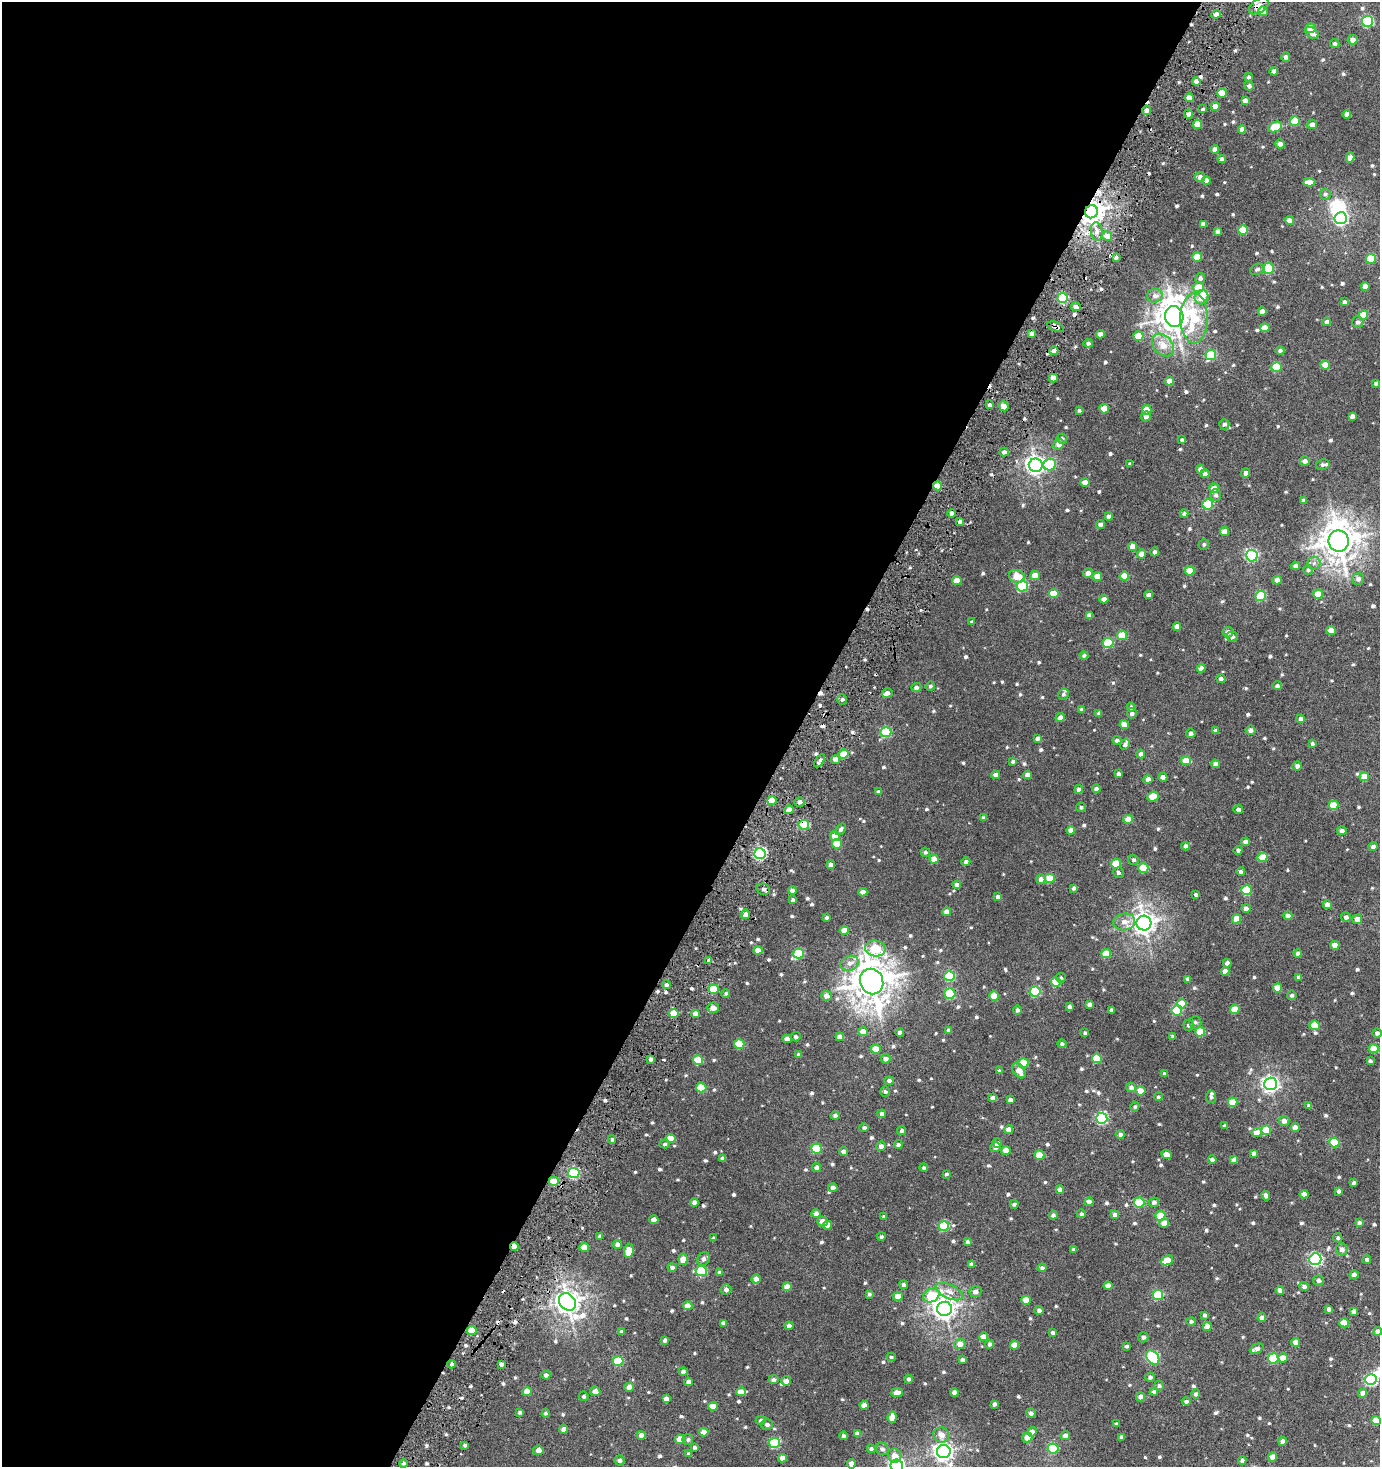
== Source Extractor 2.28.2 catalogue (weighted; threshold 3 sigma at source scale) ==
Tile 5 of 4 x 4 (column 1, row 2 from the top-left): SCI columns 195-1572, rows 2937-4401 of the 5967 x 5867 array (HDU 1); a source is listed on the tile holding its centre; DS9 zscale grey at full resolution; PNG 1382 x 1469 px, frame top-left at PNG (2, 2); each listed source drawn as its Kron ellipse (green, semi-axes under 4 px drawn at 4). Shown black and unused: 58% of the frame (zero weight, under 3 of 6 exposures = <1% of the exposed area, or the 3 px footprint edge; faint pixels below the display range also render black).
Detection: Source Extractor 2.28.2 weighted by HDU 2 'WHT'; one run over the whole footprint, this tile lists its part. Background 0.00437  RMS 0.003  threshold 0.0123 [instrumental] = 3 sigma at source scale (4.09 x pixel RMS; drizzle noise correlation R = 1.36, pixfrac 0.8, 0.0396/0.0396 arcsec/px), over >= 5 px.
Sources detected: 726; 2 inside a brighter object's white glare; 11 cosmic-ray / hot-pixel residue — neither listed nor drawn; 6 inside a brighter listed object's ellipse — not listed separately; of the other 707, all 500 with FLUX_AUTO >= 0.455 (the completeness limit of this list) listed and drawn (207 fainter detections not listed), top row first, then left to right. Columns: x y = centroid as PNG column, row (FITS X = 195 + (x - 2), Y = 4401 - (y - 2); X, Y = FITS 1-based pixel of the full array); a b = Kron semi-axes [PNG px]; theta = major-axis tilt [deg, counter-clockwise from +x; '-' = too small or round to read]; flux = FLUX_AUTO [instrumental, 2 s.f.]
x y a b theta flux
1259 6 11 6 34 1.8
1263 11 5 4 - 2.4
1216 14 4 4 - 1.2
1367 21 5 5 - 21
1311 28 5 5 - 3.6
1312 33 7 5 -34 1.8
1353 40 5 4 - 1.4
1335 43 5 4 - 0.52
1286 57 4 4 - 0.9
1274 71 4 4 - 1.4
1249 77 4 4 - 0.5
1196 81 4 4 - 1.2
1249 86 5 4 - 0.67
1222 93 5 4 - 4.1
1189 98 4 4 - 2.3
1245 100 4 4 - 1.3
1215 106 4 4 - 1.7
1203 109 4 3 - 0.48
1146 110 4 4 - 1
1188 114 4 4 - 0.91
1347 114 4 4 - 1.4
1295 121 5 5 - 4.3
1197 124 4 4 - 3.7
1312 124 5 4 - 1.1
1275 127 7 5 24 5.9
1242 129 4 4 - 1.4
1280 144 5 4 - 1.2
1215 149 4 4 - 1
1350 158 5 4 - 1.8
1222 159 4 4 - 1.1
1200 177 5 5 - 1.2
1206 180 4 4 - 1.3
1309 182 6 4 2 1.6
1325 194 5 5 - 0.56
1092 212 7 6 - 250
1341 218 6 6 - 43
1289 220 4 4 - 1.8
1203 224 4 4 - 1.2
1243 230 5 4 - 4.9
1097 231 9 6 -82 1.2
1218 231 4 4 - 0.82
1107 236 5 4 - 2
1116 257 4 3 - 0.49
1197 257 5 4 - 4.6
1371 259 5 5 - 6.1
1268 268 5 5 - 13
1257 269 7 5 20 0.6
1200 278 5 5 - 0.76
1365 286 4 4 - 1.7
1199 287 5 5 - 4.1
1155 296 8 7 - 1.2
1202 297 7 7 - 2.5
1063 298 5 5 - 15
1344 302 4 4 - 0.65
1076 307 5 4 - 0.98
1262 311 4 4 - 1.5
1363 315 5 4 - 4.2
1174 317 10 9 - 370
1194 318 25 13 90 11
1327 322 4 4 - 0.92
1358 322 6 5 - 0.73
1056 327 9 4 -21 0.89
1265 328 5 4 - 2.5
1032 334 4 4 - 1.1
1100 334 4 4 - 1.5
1138 336 5 5 - 3.4
1088 343 4 4 - 0.61
1163 345 13 9 -47 3.1
1280 350 4 4 - 0.61
1054 351 4 4 - 1.4
1211 355 5 5 - 10
1325 365 4 4 - 3
1276 367 5 5 - 9
1053 378 4 4 - 1.9
1169 381 4 4 - 2
1376 383 4 4 - 0.54
990 405 4 4 - 0.74
1004 406 5 4 - 2.1
1104 409 5 4 - 3.7
1079 410 4 3 - 0.48
1147 410 5 4 - 3.3
1146 416 5 5 - 0.83
1352 416 4 4 - 0.93
1224 424 5 5 - 0.63
1062 438 5 5 - 0.5
1182 440 4 4 - 0.49
1059 444 5 5 - 1.5
1004 452 4 4 - 0.91
1305 461 5 4 - 1.1
1130 463 4 3 - 0.48
1050 464 6 5 - 7.8
1036 465 7 6 - 110
1323 465 7 5 11 0.73
1200 469 4 4 - 0.95
1246 473 4 4 - 0.96
1205 474 5 4 - 0.77
1085 482 4 4 - 2.5
938 486 4 4 - 3.6
1214 488 5 4 - 2
1216 495 6 5 - 0.7
1303 500 4 4 - 0.8
1208 504 5 5 - 12
952 513 4 4 - 0.99
1184 514 4 4 - 0.66
1109 516 4 4 - 1.2
960 521 4 3 - 0.84
1100 524 4 4 - 0.96
1224 531 4 4 - 2
1339 541 10 10 - 410
1204 544 5 5 - 0.46
1132 546 4 4 - 2.3
1155 552 4 4 - 0.65
1142 554 4 4 - 2.1
1252 555 6 6 - 31
1314 563 6 6 - 0.8
1295 566 4 4 - 1
1308 570 5 5 - 0.45
1190 571 5 4 - 3.7
1088 573 5 4 - 1.3
1017 576 8 6 -19 3.8
1035 576 5 4 - 2.3
1097 576 4 4 - 3.2
1124 576 5 4 - 4.2
1358 579 6 6 - 0.82
1277 580 4 4 - 1.5
957 581 5 4 - 2.7
1022 586 5 5 - 17
1054 593 5 4 - 4.7
1318 594 5 4 - 4.1
1149 595 4 4 - 1.2
1261 596 5 5 - 11
1104 599 4 4 - 1.5
1089 615 4 4 - 1.1
972 622 4 3 - 0.63
1177 627 4 4 - 1.7
1331 630 4 4 - 2.7
1228 632 5 5 - 1.1
1122 635 5 4 - 6
1232 636 5 5 - 0.68
1108 643 5 5 - 11
1084 655 4 4 - 0.6
1201 668 4 4 - 1.2
1221 679 4 4 - 0.8
930 686 5 4 - 0.51
1277 686 5 4 - 0.59
916 687 5 4 - 0.87
887 693 5 5 - 1
1063 694 6 5 - 0.57
842 699 5 4 - 0.57
1131 707 4 4 - 0.69
1082 710 4 4 - 0.81
1099 713 4 3 - 0.54
1132 713 5 5 - 0.69
1060 717 5 4 - 1.1
1301 719 4 4 - 1
1124 725 4 4 - 2.6
1250 730 5 4 - 1
1215 731 4 3 - 0.78
886 732 5 5 - 15
1191 733 4 4 - 0.71
1037 738 4 4 - 0.65
1117 740 4 4 - 0.66
1312 744 4 4 - 0.55
1125 745 5 4 - 0.76
844 754 5 4 - 4.7
1141 754 4 4 - 0.78
836 760 4 4 - 2
820 761 7 3 56 0.95
1013 761 4 3 - 0.64
1186 761 5 4 - 3.5
1215 764 4 4 - 1.4
1297 766 4 4 - 1
1118 774 4 4 - 0.8
996 775 4 4 - 1.2
1027 775 4 4 - 1.1
1163 777 4 4 - 1.3
1364 777 5 4 - 3.3
1148 779 4 4 - 1.2
1079 789 4 4 - 1.1
1096 789 4 4 - 0.93
878 792 4 4 - 0.72
1153 797 5 5 - 3.8
772 800 5 4 - 5.4
800 802 5 5 - 0.88
1333 805 5 4 - 5.4
1081 807 5 4 - 0.57
1238 809 4 4 - 0.89
789 810 4 4 - 2.8
983 818 4 4 - 0.66
1128 819 4 4 - 2.8
804 825 5 5 - 13
841 829 6 4 52 0.62
1071 830 4 4 - 1.9
1342 831 5 4 - 1.1
835 836 5 5 - 2.2
1245 842 4 4 - 1.3
837 844 5 5 - 5.1
1186 846 4 4 - 0.86
1373 847 4 3 - 0.7
1238 850 4 4 - 0.69
925 852 5 4 - 0.48
760 854 5 5 - 36
1263 857 5 4 - 4.6
934 859 4 4 - 2.9
1134 860 5 5 - 0.5
966 862 4 4 - 0.82
1116 864 5 4 - 6.3
831 865 4 4 - 1.1
1143 868 5 4 - 7.1
1241 872 4 4 - 0.73
1118 873 5 5 - 0.58
1050 878 5 4 - 4.1
1041 879 4 4 - 1.5
957 885 4 4 - 1.3
1074 888 4 4 - 0.66
763 889 7 5 -14 0.88
792 890 4 4 - 0.89
1246 890 5 5 - 9.4
863 892 4 4 - 1.5
1196 895 3 3 - 0.49
998 897 4 4 - 0.95
793 900 4 4 - 0.76
1327 905 4 4 - 1.5
1246 908 4 4 - 1.2
946 912 4 4 - 1.6
745 914 5 4 - 1.3
1288 916 4 4 - 1.9
1346 917 5 5 - 0.83
827 918 4 3 - 0.49
1237 919 4 4 - 4.3
1357 919 5 4 - 1.8
1124 922 11 8 8 1.8
1144 923 7 7 - 190
844 930 4 4 - 2.8
1335 945 4 4 - 2.6
875 948 10 8 -11 10
758 950 4 4 - 2.2
1298 953 4 4 - 0.88
798 954 5 5 - 11
1106 954 5 4 - 5.4
709 960 4 3 - 1.2
849 963 9 7 23 1.3
1227 963 4 4 - 0.86
1225 971 4 4 - 1.7
949 976 5 5 - 15
1299 977 4 3 - 0.73
1061 978 5 4 - 0.47
1188 979 4 4 - 0.82
872 981 13 11 -69 510
1056 982 5 4 - 5.4
666 985 4 4 - 0.68
1278 988 4 4 - 3.8
714 989 5 4 - 8.6
1035 991 5 5 - 15
726 993 4 4 - 0.46
950 994 5 5 - 15
1292 995 5 4 - 0.52
826 996 5 5 - 1.6
994 996 4 4 - 4
1090 1004 4 4 - 1.1
1182 1004 5 4 - 4.2
1069 1007 4 3 - 0.71
713 1008 5 5 - 2
1235 1009 5 4 - 4.3
1017 1010 4 4 - 0.64
1111 1010 4 3 - 0.69
1177 1010 5 5 - 12
674 1013 5 4 - 4.7
696 1014 4 4 - 1.8
1195 1022 6 6 - 0.59
1188 1025 5 5 - 0.57
1315 1025 5 5 - 5.7
949 1030 4 4 - 0.88
863 1032 5 4 - 2.3
900 1032 4 4 - 0.76
1200 1032 5 5 - 6.2
1085 1033 3 3 - 0.47
1377 1033 4 4 - 0.79
1173 1036 4 3 - 0.59
796 1037 5 4 - 0.64
840 1037 4 4 - 1.6
787 1039 4 4 - 2
739 1044 5 4 - 6.8
1062 1044 4 4 - 0.58
876 1049 5 4 - 3.8
1374 1049 5 4 - 3.5
798 1055 4 4 - 0.82
1097 1058 5 4 - 6
651 1059 4 3 - 1.1
886 1059 5 4 - 0.87
698 1060 5 5 - 7.2
1370 1061 4 3 - 0.64
1023 1063 5 5 - 7.8
999 1071 4 4 - 0.61
1019 1071 8 5 -55 2.3
1164 1074 4 3 - 0.56
889 1081 4 4 - 0.87
1271 1084 6 6 - 80
1131 1087 5 4 - 1.2
701 1088 5 5 - 7.5
1141 1091 5 4 - 2.7
885 1092 5 5 - 0.53
1158 1097 4 4 - 0.47
1211 1097 6 5 - 0.6
993 1098 4 4 - 1.3
1010 1100 4 4 - 1.1
1233 1102 5 4 - 4.3
1309 1106 4 4 - 0.76
1135 1107 5 4 - 0.49
882 1114 4 4 - 0.99
835 1115 4 4 - 0.72
1102 1118 5 5 - 27
1284 1121 5 5 - 1.4
1225 1126 4 4 - 0.72
864 1128 5 4 - 0.68
1295 1128 4 4 - 1.7
1009 1130 4 4 - 1.7
1266 1130 5 4 - 5.6
902 1131 4 4 - 0.59
1257 1132 5 5 - 2.3
1120 1134 4 4 - 0.66
670 1138 5 4 - 3.3
612 1140 4 3 - 0.56
1334 1142 5 5 - 8.4
997 1143 5 4 - 1.2
664 1144 5 4 - 0.47
898 1144 4 4 - 0.67
881 1146 4 4 - 1.3
995 1147 5 5 - 0.98
816 1149 5 5 - 11
1006 1150 4 4 - 2.4
843 1151 4 4 - 0.99
1254 1153 4 4 - 0.92
1167 1154 5 4 - 1.7
1039 1155 5 4 - 4.1
722 1158 4 4 - 0.62
1212 1160 4 4 - 0.94
1234 1160 4 4 - 1.5
817 1167 4 4 - 1.1
924 1168 4 4 - 0.47
574 1173 6 5 - 21
946 1174 4 3 - 0.47
554 1181 5 4 - 3.6
1354 1183 4 3 - 0.48
833 1188 4 4 - 0.94
1060 1190 4 4 - 1.5
1339 1191 4 4 - 0.77
1304 1194 4 4 - 1.8
1266 1196 5 4 - 0.97
694 1202 4 4 - 1.2
1089 1202 4 4 - 1.3
1139 1202 5 5 - 12
1154 1202 5 5 - 0.76
1014 1204 4 3 - 0.56
816 1213 5 4 - 1.2
1081 1214 4 4 - 0.57
1053 1215 4 4 - 0.69
1115 1215 4 4 - 1.3
1160 1216 5 4 - 5.5
884 1217 4 3 - 0.54
654 1220 4 4 - 2
823 1222 5 5 - 1.9
1164 1223 5 4 - 1.8
1359 1223 4 4 - 0.65
827 1225 4 4 - 1.9
944 1226 5 5 - 13
600 1236 4 3 - 0.56
881 1237 4 4 - 0.46
713 1238 3 3 - 0.46
1338 1238 5 4 - 0.49
967 1242 4 4 - 0.68
617 1244 4 4 - 0.85
514 1246 4 4 - 2.1
584 1247 5 4 - 2.8
1074 1249 3 3 - 0.56
1342 1249 6 6 - 1.2
629 1251 7 4 81 3.7
683 1259 6 4 84 2.9
703 1259 7 5 62 1
1315 1259 6 6 - 41
1367 1259 4 3 - 0.69
1167 1260 6 4 24 4.8
972 1264 4 4 - 1
672 1267 4 4 - 0.83
1042 1268 4 4 - 0.63
701 1271 5 5 - 15
719 1272 4 4 - 0.53
1354 1275 4 4 - 1.2
756 1279 4 4 - 1.4
1319 1280 5 5 - 0.69
904 1285 4 4 - 0.62
1108 1286 4 4 - 2.1
1304 1286 5 4 - 0.83
787 1287 4 4 - 2.5
726 1289 5 5 - 0.86
1280 1290 4 4 - 1.4
949 1292 15 7 -25 1.9
975 1292 6 5 - 1.2
869 1294 4 4 - 0.52
1158 1295 5 5 - 13
898 1296 5 4 - 2.3
931 1296 8 6 25 10
1026 1300 4 4 - 2.9
567 1302 9 7 -49 210
688 1306 4 4 - 2.4
944 1309 7 7 - 170
1329 1309 4 4 - 0.95
1039 1310 4 4 - 0.83
1354 1311 4 4 - 0.86
1205 1315 4 3 - 0.63
1262 1317 4 4 - 1.1
1191 1321 5 4 - 0.54
723 1323 4 4 - 0.94
1344 1323 5 4 - 4.8
789 1326 4 4 - 1.1
1207 1327 4 4 - 1.5
472 1330 5 4 - 4.5
1378 1331 4 4 - 1.4
621 1332 4 4 - 0.64
1053 1333 4 4 - 0.76
984 1337 4 4 - 1.9
1143 1337 5 5 - 0.72
665 1340 4 4 - 0.77
1295 1342 4 4 - 2
960 1344 5 5 - 1.9
989 1344 4 4 - 0.64
1014 1345 4 4 - 2.6
1127 1346 4 3 - 0.46
1257 1349 7 4 25 1.3
891 1357 4 4 - 0.46
1153 1357 8 5 -48 26
1273 1358 5 5 - 11
1283 1358 5 4 - 2.5
962 1360 4 4 - 0.81
618 1361 5 5 - 10
451 1364 4 4 - 0.59
501 1364 3 3 - 0.82
683 1372 4 4 - 0.78
546 1375 4 4 - 0.87
1150 1377 5 4 - 0.67
908 1379 4 4 - 0.59
773 1380 5 4 - 0.7
1371 1380 5 5 - 27
786 1381 5 4 - 1.3
688 1382 4 4 - 1
1159 1385 5 4 - 0.49
629 1387 5 4 - 1.5
595 1391 5 4 - 1.3
527 1392 5 4 - 2.9
741 1392 5 4 - 2.3
1154 1392 4 4 - 0.68
897 1393 6 4 9 1.8
954 1393 4 4 - 1.3
1363 1393 4 4 - 1.5
1196 1394 5 4 - 0.62
584 1396 5 4 - 0.51
1140 1397 4 4 - 1.4
666 1399 4 4 - 1
1186 1401 4 4 - 0.51
994 1404 4 3 - 0.61
864 1405 4 4 - 2.2
713 1406 5 4 - 2.4
520 1412 4 3 - 0.58
546 1413 4 4 - 0.52
1031 1413 5 4 - 0.69
892 1417 6 4 84 2.5
761 1420 5 4 - 0.64
1376 1421 4 4 - 3.6
1117 1424 3 3 - 0.56
767 1425 6 5 - 0.8
564 1429 4 4 - 1.5
704 1432 4 4 - 1.9
1032 1432 5 4 - 1.4
857 1434 4 4 - 1.5
641 1435 5 4 - 1.5
941 1435 8 7 - 1.6
843 1436 4 4 - 0.57
1065 1436 5 4 - 1.2
1027 1437 5 5 - 2.2
1121 1437 4 3 - 0.73
680 1439 5 4 - 2.8
688 1439 5 5 - 0.57
1283 1441 4 4 - 1.4
774 1443 5 5 - 16
465 1445 3 3 - 0.52
694 1447 4 3 - 0.56
1053 1448 5 5 - 12
871 1449 4 4 - 0.62
882 1449 6 6 - 0.8
538 1450 5 4 - 1.2
944 1451 7 6 - 120
688 1454 4 4 - 0.46
895 1456 7 6 - 2
1273 1457 4 4 - 2.7
782 1458 4 4 - 1.9
619 1460 5 5 - 0.72
1242 1460 4 4 - 0.83
403 1463 4 4 - 0.52
851 1464 4 4 - 1.3
897 1465 6 6 - 68
Overlapping masked pixels (flux is a lower limit): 10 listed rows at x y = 1259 6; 1146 110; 1092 212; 1056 327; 938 486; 804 825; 763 889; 714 989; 651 1059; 514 1246
Isophote crosses this tile's border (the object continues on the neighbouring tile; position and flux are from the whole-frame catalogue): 3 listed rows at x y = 1378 1331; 1376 1421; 897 1465